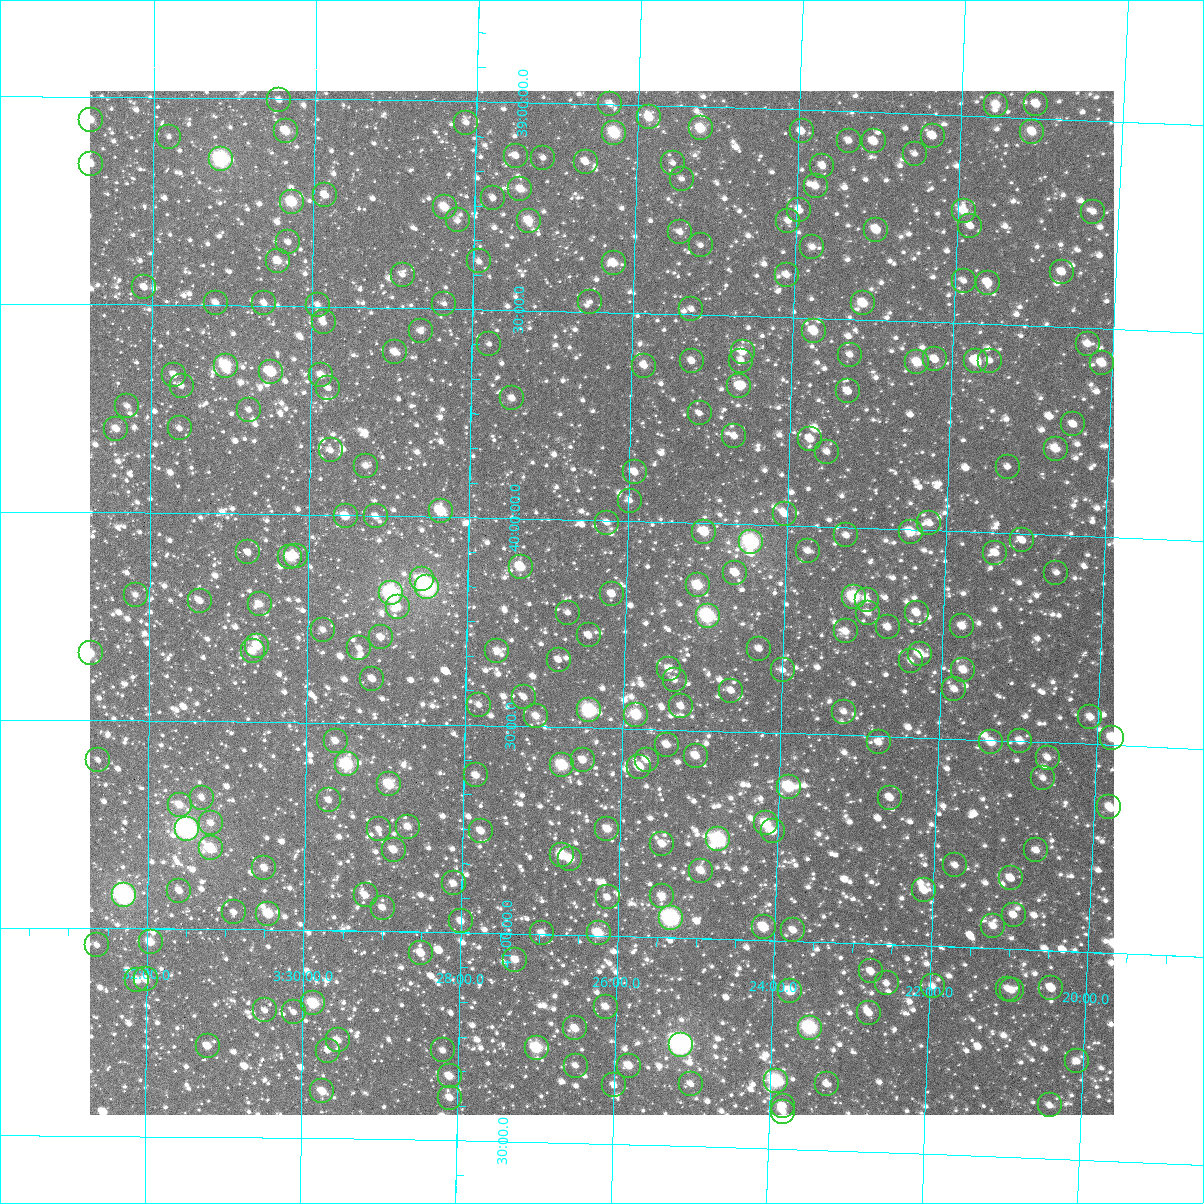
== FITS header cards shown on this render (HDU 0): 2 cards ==
NAXIS1  =                 1024
NAXIS2  =                 1024

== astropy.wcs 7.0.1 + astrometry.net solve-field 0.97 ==
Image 1024 x 1024 px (HDU 0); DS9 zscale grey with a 90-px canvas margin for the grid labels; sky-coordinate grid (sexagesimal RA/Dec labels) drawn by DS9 from the SOLVED WCS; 262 Tycho-2 reference stars matched to detected sources circled (green)
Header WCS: RA---TAN-SIP/DEC--TAN-SIP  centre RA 03:26:18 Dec +40:12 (51.58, +40.20 deg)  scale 8.66 arcsec/px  FOV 147.8' x 147.9'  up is +179 deg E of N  parity flipped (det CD > 0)
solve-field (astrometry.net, Tycho-2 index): VERIFIED the header's WCS against the Tycho-2 star catalogue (verified at 6 index scales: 16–262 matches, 0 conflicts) and refined it, rather than solving blind
Solved WCS: RA---TAN-SIP/DEC--TAN-SIP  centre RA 03:26:18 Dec +40:12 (51.58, +40.20 deg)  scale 8.66 arcsec/px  FOV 147.8' x 147.9'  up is +179 deg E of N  parity flipped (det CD > 0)
The solver's refit moves the header's centre by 0.21 arcsec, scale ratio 1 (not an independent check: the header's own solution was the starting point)
Tycho-2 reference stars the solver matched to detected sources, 262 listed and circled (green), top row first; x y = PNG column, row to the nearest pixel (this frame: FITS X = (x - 90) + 1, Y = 1024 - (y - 91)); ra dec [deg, ICRS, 3 dp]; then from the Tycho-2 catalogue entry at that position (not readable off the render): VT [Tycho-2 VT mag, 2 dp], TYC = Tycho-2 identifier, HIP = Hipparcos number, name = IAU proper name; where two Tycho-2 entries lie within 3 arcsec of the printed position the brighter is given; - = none
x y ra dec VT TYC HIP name
279 100 52.611 +39.004 11.32 2862-1779-1 - -
610 104 51.587 +38.998 10.73 2861-194-1 - -
1036 104 50.269 +38.966 10.86 2861-1823-1 - -
996 105 50.393 +38.972 10.02 2861-1575-1 - -
649 117 51.464 +39.028 9.78 2861-1863-1 - -
91 120 53.193 +39.056 10.14 2862-1497-1 - -
466 123 52.031 +39.051 10.99 2861-434-1 - -
701 128 51.304 +39.051 9.34 2861-1611-1 15935 -
286 131 52.589 +39.078 9.57 2862-1617-1 - -
802 131 50.992 +39.052 10.73 2861-1938-1 - -
1032 132 50.278 +39.034 10.01 2861-1769-1 - -
614 133 51.571 +39.067 8.65 2861-1459-1 16020 -
933 136 50.586 +39.052 10.60 2861-698-1 - -
169 137 52.951 +39.095 11.61 2862-1277-1 - -
849 141 50.844 +39.070 11.37 2861-1363-1 - -
874 141 50.768 +39.070 10.26 2861-1987-1 - -
915 154 50.639 +39.097 11.89 2861-317-1 - -
516 156 51.875 +39.128 11.11 2861-640-1 - -
543 158 51.790 +39.132 11.67 2861-688-1 - -
221 159 52.788 +39.148 7.35 2862-1153-1 16398 -
586 162 51.658 +39.139 10.88 2861-550-1 - -
673 163 51.388 +39.137 12.20 2861-658-1 - -
91 164 53.193 +39.161 10.82 2862-1036-1 - -
822 166 50.924 +39.133 10.72 2861-562-1 - -
682 179 51.359 +39.174 11.65 2861-244-1 - -
816 186 50.943 +39.182 10.57 2861-436-1 - -
520 189 51.861 +39.207 10.72 2861-469-1 - -
325 195 52.465 +39.231 10.43 2861-463-1 - -
493 198 51.943 +39.231 11.36 2861-193-1 - -
292 202 52.568 +39.248 8.85 2862-1575-1 - -
445 207 52.093 +39.255 9.73 2861-8-1 - -
799 210 50.991 +39.242 11.08 2861-65-1 - -
964 211 50.481 +39.230 10.06 2861-280-1 - -
1093 212 50.079 +39.220 11.06 2861-868-1 - -
458 220 52.052 +39.287 11.19 2861-47-1 - -
529 221 51.831 +39.283 9.54 2861-61-1 - -
788 221 51.024 +39.268 11.07 2861-6-1 - -
970 226 50.458 +39.265 11.14 2861-145-1 - -
876 230 50.750 +39.282 9.81 2861-137-1 - -
680 232 51.359 +39.302 11.43 2861-2-1 - -
288 242 52.577 +39.346 11.31 2862-71-1 - -
701 245 51.294 +39.333 11.94 2861-73-1 - -
812 247 50.947 +39.329 10.74 2861-63-1 - -
278 261 52.609 +39.390 10.17 2866-1952-1 - -
479 261 51.983 +39.384 11.19 2865-84-1 - -
614 263 51.564 +39.381 10.23 2865-130-1 - -
1062 272 50.169 +39.368 10.53 2861-119-1 - -
403 275 52.220 +39.419 11.84 2865-139-1 - -
787 275 51.025 +39.398 11.16 2865-108-1 - -
964 281 50.473 +39.398 11.06 2865-1912-1 - -
988 283 50.397 +39.401 10.17 2865-1969-1 - -
144 287 53.025 +39.457 10.84 2866-1886-1 - -
590 302 51.634 +39.475 11.91 2865-95-1 - -
216 303 52.801 +39.493 10.88 2866-1978-1 - -
264 303 52.650 +39.493 11.39 2866-2024-1 - -
863 303 50.783 +39.461 9.72 2865-1891-1 - -
444 304 52.088 +39.487 11.89 2865-240-1 - -
318 305 52.482 +39.496 11.39 2865-198-1 - -
691 309 51.318 +39.487 12.07 2865-52-1 - -
324 322 52.463 +39.537 10.56 2865-103-1 - -
421 331 52.160 +39.554 11.17 2865-127-1 - -
814 331 50.934 +39.530 9.65 2865-25-1 - -
489 344 51.946 +39.582 11.72 2865-191-1 - -
1088 344 50.080 +39.538 10.54 2865-1819-1 - -
395 352 52.239 +39.606 10.60 2865-188-1 - -
743 352 51.155 +39.585 10.06 2865-34-1 - -
850 355 50.819 +39.585 10.95 2865-154-1 - -
935 359 50.554 +39.589 10.81 2865-2656-1 - -
692 361 51.311 +39.611 11.05 2865-111-1 - -
741 361 51.158 +39.607 11.81 2865-26-1 - -
976 361 50.425 +39.589 9.39 2865-2654-1 - -
990 361 50.383 +39.587 11.76 2865-1846-1 - -
917 362 50.608 +39.598 9.59 2865-2615-1 15716 -
1102 363 50.032 +39.583 10.06 2865-1837-1 - -
226 366 52.767 +39.645 8.70 2866-2130-1 16388 -
644 366 51.460 +39.626 10.74 2865-15-1 - -
271 372 52.626 +39.658 10.74 2866-2269-1 16328 -
174 375 52.928 +39.667 10.87 2866-2235-1 - -
321 375 52.469 +39.664 10.20 2865-87-1 - -
182 386 52.905 +39.694 11.31 2866-2076-1 - -
739 386 51.161 +39.669 10.11 2865-2-1 - -
328 388 52.446 +39.695 11.43 2865-50-1 - -
848 391 50.822 +39.673 10.80 2865-89-1 - -
512 398 51.871 +39.712 11.00 2865-160-1 - -
127 406 53.075 +39.743 11.36 2866-1927-1 - -
249 410 52.694 +39.750 11.59 2866-2212-1 - -
700 413 51.284 +39.737 11.76 2865-1224-1 - -
1073 424 50.114 +39.733 10.81 2865-2435-1 - -
180 428 52.910 +39.796 11.23 2866-2144-1 - -
116 429 53.108 +39.798 10.83 2866-2149-1 - -
734 436 51.173 +39.790 11.07 2865-1499-1 - -
810 439 50.935 +39.791 11.00 2865-1546-1 - -
1056 449 50.166 +39.793 10.10 2865-2610-1 - -
331 450 52.437 +39.845 11.49 2865-1518-1 - -
827 452 50.882 +39.820 11.28 2865-1469-1 - -
366 466 52.325 +39.881 11.18 2865-1396-1 - -
1008 467 50.314 +39.841 11.46 2865-2549-1 - -
635 472 51.481 +39.883 10.88 2865-1353-1 - -
630 501 51.495 +39.951 11.26 2865-1219-1 - -
441 511 52.087 +39.986 8.96 2865-1168-1 - -
785 514 51.008 +39.973 10.86 2865-1215-1 - -
346 516 52.386 +40.002 10.01 2865-1190-1 - -
376 516 52.292 +40.001 11.35 2865-1196-1 - -
607 523 51.565 +40.006 11.47 2865-1270-1 - -
929 523 50.553 +39.984 10.73 2865-2514-1 - -
704 532 51.259 +40.021 9.65 2865-1325-1 - -
911 532 50.611 +40.007 9.73 2865-2381-1 - -
846 535 50.812 +40.020 11.40 2865-1358-1 - -
1022 540 50.259 +40.017 11.39 2865-2595-1 - -
751 542 51.110 +40.044 7.51 2865-1379-1 15871 -
808 551 50.932 +40.060 11.31 2865-1441-1 - -
248 552 52.692 +40.093 11.03 2866-285-1 - -
995 553 50.342 +40.049 10.92 2865-2577-1 - -
296 556 52.541 +40.100 11.92 2866-236-1 - -
290 557 52.559 +40.103 9.41 2866-228-1 - -
521 567 51.834 +40.117 9.42 2865-1503-1 - -
735 573 51.157 +40.118 10.56 2865-1554-1 - -
1056 573 50.148 +40.091 11.60 2865-2614-1 - -
422 579 52.142 +40.151 10.19 2865-1531-1 - -
698 585 51.274 +40.151 9.32 2865-1413-1 - -
427 587 52.126 +40.171 7.14 2865-1421-1 16186 -
391 593 52.238 +40.186 7.44 2865-1370-1 16220 -
612 594 51.544 +40.177 11.14 2865-1333-1 - -
136 595 53.044 +40.198 11.14 2866-337-1 - -
854 597 50.782 +40.167 8.53 2865-1252-1 - -
867 600 50.740 +40.173 10.59 2865-2133-1 - -
200 601 52.840 +40.211 11.41 2866-491-1 - -
260 604 52.653 +40.217 10.33 2866-560-1 - -
398 607 52.217 +40.220 10.46 2865-1199-1 - -
568 613 51.682 +40.224 11.61 2865-776-1 - -
868 613 50.737 +40.204 10.96 2865-2327-1 - -
917 613 50.583 +40.200 10.66 2865-1997-1 - -
708 616 51.241 +40.223 8.22 2865-836-1 - -
962 626 50.438 +40.229 10.46 2865-2591-1 - -
888 627 50.672 +40.237 10.75 2865-2373-1 - -
323 630 52.452 +40.277 10.97 2865-938-1 - -
846 631 50.804 +40.251 10.49 2865-1023-1 - -
589 635 51.614 +40.278 11.17 2865-1036-1 - -
381 637 52.269 +40.293 10.96 2865-1028-1 - -
257 646 52.659 +40.319 9.70 2866-134-1 16343 -
359 648 52.337 +40.319 11.55 2865-1132-1 - -
759 649 51.076 +40.299 10.94 2865-1152-1 - -
253 651 52.673 +40.331 10.99 2866-93-1 - -
497 651 51.901 +40.320 10.73 2865-1158-1 - -
91 653 53.184 +40.339 9.64 2866-85-1 - -
920 654 50.568 +40.298 9.84 2865-1928-1 - -
559 660 51.707 +40.338 11.37 2865-1084-1 - -
911 661 50.597 +40.316 11.23 2865-2506-1 - -
669 669 51.357 +40.353 10.64 2865-1027-1 - -
783 670 50.999 +40.349 11.30 2865-1013-1 - -
963 670 50.429 +40.333 10.14 2865-1895-1 - -
372 679 52.294 +40.393 10.91 2865-973-1 - -
675 680 51.339 +40.380 11.00 2865-931-1 - -
954 689 50.456 +40.380 11.39 2865-1994-1 - -
731 691 51.159 +40.402 11.04 2865-873-1 - -
524 697 51.813 +40.430 11.51 2865-846-1 - -
479 705 51.956 +40.451 11.61 2865-765-1 - -
681 706 51.317 +40.443 11.27 2865-737-1 - -
589 710 51.606 +40.458 8.10 2865-759-1 - -
844 712 50.802 +40.444 11.50 2865-790-1 - -
636 715 51.458 +40.466 9.02 2865-800-1 - -
536 716 51.774 +40.475 10.26 2865-806-1 - -
1090 717 50.022 +40.435 10.62 2865-1853-1 - -
1112 738 49.950 +40.482 9.73 2852-1293-1 - -
336 741 52.407 +40.544 11.16 2865-962-1 - -
1020 741 50.241 +40.499 10.53 2865-1961-1 - -
879 742 50.688 +40.515 10.50 2865-1844-1 - -
991 742 50.332 +40.505 10.02 2865-2251-1 - -
667 745 51.359 +40.536 10.79 2865-2518-1 - -
696 756 51.266 +40.561 10.30 2865-1079-1 - -
1048 758 50.152 +40.537 11.29 2865-1847-1 - -
98 760 53.159 +40.595 11.62 2866-806-1 - -
583 760 51.622 +40.578 10.27 2865-1103-1 - -
647 760 51.421 +40.574 10.49 2865-1109-1 - -
347 764 52.371 +40.600 8.26 2865-1118-1 - -
562 765 51.689 +40.592 8.69 2865-1141-1 - -
639 767 51.443 +40.592 10.42 2865-1159-1 - -
476 775 51.961 +40.621 10.30 2865-1016-1 - -
1043 778 50.164 +40.586 11.02 2865-2394-1 - -
389 784 52.235 +40.646 9.04 2865-898-1 - -
789 787 50.968 +40.629 8.74 2865-736-1 - -
202 798 52.829 +40.685 11.40 2866-1211-1 - -
890 798 50.647 +40.647 10.54 2865-2211-1 - -
329 800 52.426 +40.686 11.20 2865-344-1 - -
180 805 52.899 +40.702 10.49 2866-1134-1 - -
1109 807 49.950 +40.648 10.50 2852-1190-1 - -
211 823 52.799 +40.745 10.87 2866-874-1 - -
766 823 51.037 +40.719 9.23 2865-676-1 - -
408 827 52.173 +40.747 10.61 2865-667-1 - -
187 829 52.876 +40.760 6.52 2866-771-1 16425 -
379 829 52.266 +40.755 11.21 2865-681-1 - -
607 829 51.540 +40.743 10.13 2865-705-1 - -
481 831 51.941 +40.754 10.56 2865-710-1 - -
773 831 51.015 +40.737 10.12 2865-718-1 - -
718 839 51.187 +40.761 7.92 2865-659-1 15895 -
662 844 51.365 +40.775 10.40 2865-634-1 - -
211 848 52.799 +40.806 9.04 2866-1405-1 - -
394 850 52.218 +40.803 10.27 2865-605-1 - -
1036 850 50.177 +40.761 10.93 2865-2450-1 - -
562 855 51.683 +40.808 9.23 2865-533-1 - -
570 859 51.657 +40.817 9.98 2865-502-1 - -
955 865 50.432 +40.804 11.51 2865-2429-1 - -
264 868 52.627 +40.851 10.52 2866-1633-1 - -
701 871 51.240 +40.837 10.13 2865-415-1 - -
1011 878 50.254 +40.830 10.65 2865-2498-1 - -
454 883 52.025 +40.882 10.89 2865-318-1 - -
924 890 50.527 +40.867 10.59 2865-2184-1 - -
179 891 52.897 +40.908 10.81 2866-1844-1 - -
124 895 53.073 +40.921 6.71 2866-1838-1 16487 -
366 895 52.304 +40.914 10.92 2865-296-1 - -
662 896 51.361 +40.901 10.42 2865-335-1 - -
608 897 51.534 +40.907 11.17 2865-337-1 - -
383 908 52.250 +40.943 10.64 2865-432-1 - -
234 912 52.723 +40.959 11.18 2866-1658-1 - -
268 914 52.613 +40.962 9.25 2866-1638-1 - -
1014 915 50.239 +40.918 11.37 2865-2170-1 - -
671 918 51.331 +40.953 7.21 2865-544-1 15944 -
461 921 52.000 +40.972 10.34 2865-547-1 - -
993 926 50.304 +40.946 10.53 2865-1872-1 - -
764 927 51.034 +40.969 9.24 2865-620-1 - -
793 930 50.940 +40.974 10.66 2865-644-1 - -
542 933 51.740 +40.998 10.82 2865-655-1 - -
599 933 51.560 +40.994 9.17 2865-653-1 - -
151 942 52.988 +41.032 9.83 2866-1343-1 - -
97 945 53.158 +41.041 11.61 2866-1318-1 - -
421 953 52.125 +41.051 10.50 2865-563-1 - -
515 960 51.824 +41.062 10.23 2865-370-1 - -
871 971 50.688 +41.066 10.67 2865-2198-1 - -
146 979 53.001 +41.122 10.51 2866-1733-1 - -
137 980 53.030 +41.125 10.36 2866-1722-1 - -
887 983 50.637 +41.094 11.69 2865-2246-1 - -
933 986 50.490 +41.097 11.32 2865-1998-1 - -
1051 988 50.111 +41.090 10.70 2865-1866-1 - -
1008 989 50.250 +41.096 11.15 2865-1830-1 - -
1012 990 50.236 +41.100 10.83 2865-2124-1 - -
790 991 50.944 +41.120 9.47 2865-1693-1 - -
313 1003 52.466 +41.176 8.90 2865-1727-1 - -
606 1007 51.531 +41.170 10.74 2865-1758-1 - -
265 1010 52.620 +41.195 11.44 2866-1283-1 - -
294 1012 52.528 +41.198 11.82 2866-5-1 - -
869 1013 50.690 +41.166 10.70 2865-1717-1 - -
575 1028 51.627 +41.225 10.43 2865-1668-1 - -
810 1028 50.877 +41.207 7.83 2865-1659-1 15791 -
338 1040 52.386 +41.264 10.51 2869-118-1 - -
681 1045 51.289 +41.257 6.51 2869-3109-1 15925 -
208 1046 52.803 +41.281 10.24 2870-2549-1 - -
537 1048 51.749 +41.273 8.52 2869-80-1 - -
443 1050 52.049 +41.284 11.40 2869-67-1 - -
328 1051 52.417 +41.290 11.37 2869-62-1 - -
1077 1061 50.020 +41.264 11.21 2869-2692-1 - -
576 1066 51.623 +41.314 11.28 2869-35-1 - -
629 1066 51.452 +41.311 10.13 2869-38-1 - -
450 1076 52.026 +41.346 10.15 2869-97-1 - -
776 1081 50.981 +41.337 8.02 2869-135-1 15831 -
691 1084 51.252 +41.351 11.06 2869-142-1 - -
827 1084 50.818 +41.341 11.33 2869-156-1 - -
614 1085 51.499 +41.359 10.72 2869-143-1 - -
322 1091 52.433 +41.387 10.15 2869-161-1 - -
450 1098 52.023 +41.398 10.70 2869-194-1 - -
1050 1105 50.101 +41.372 10.89 2869-2405-1 - -
783 1106 50.955 +41.397 10.45 2869-152-1 - -
783 1112 50.954 +41.411 11.36 2869-70-1 - -